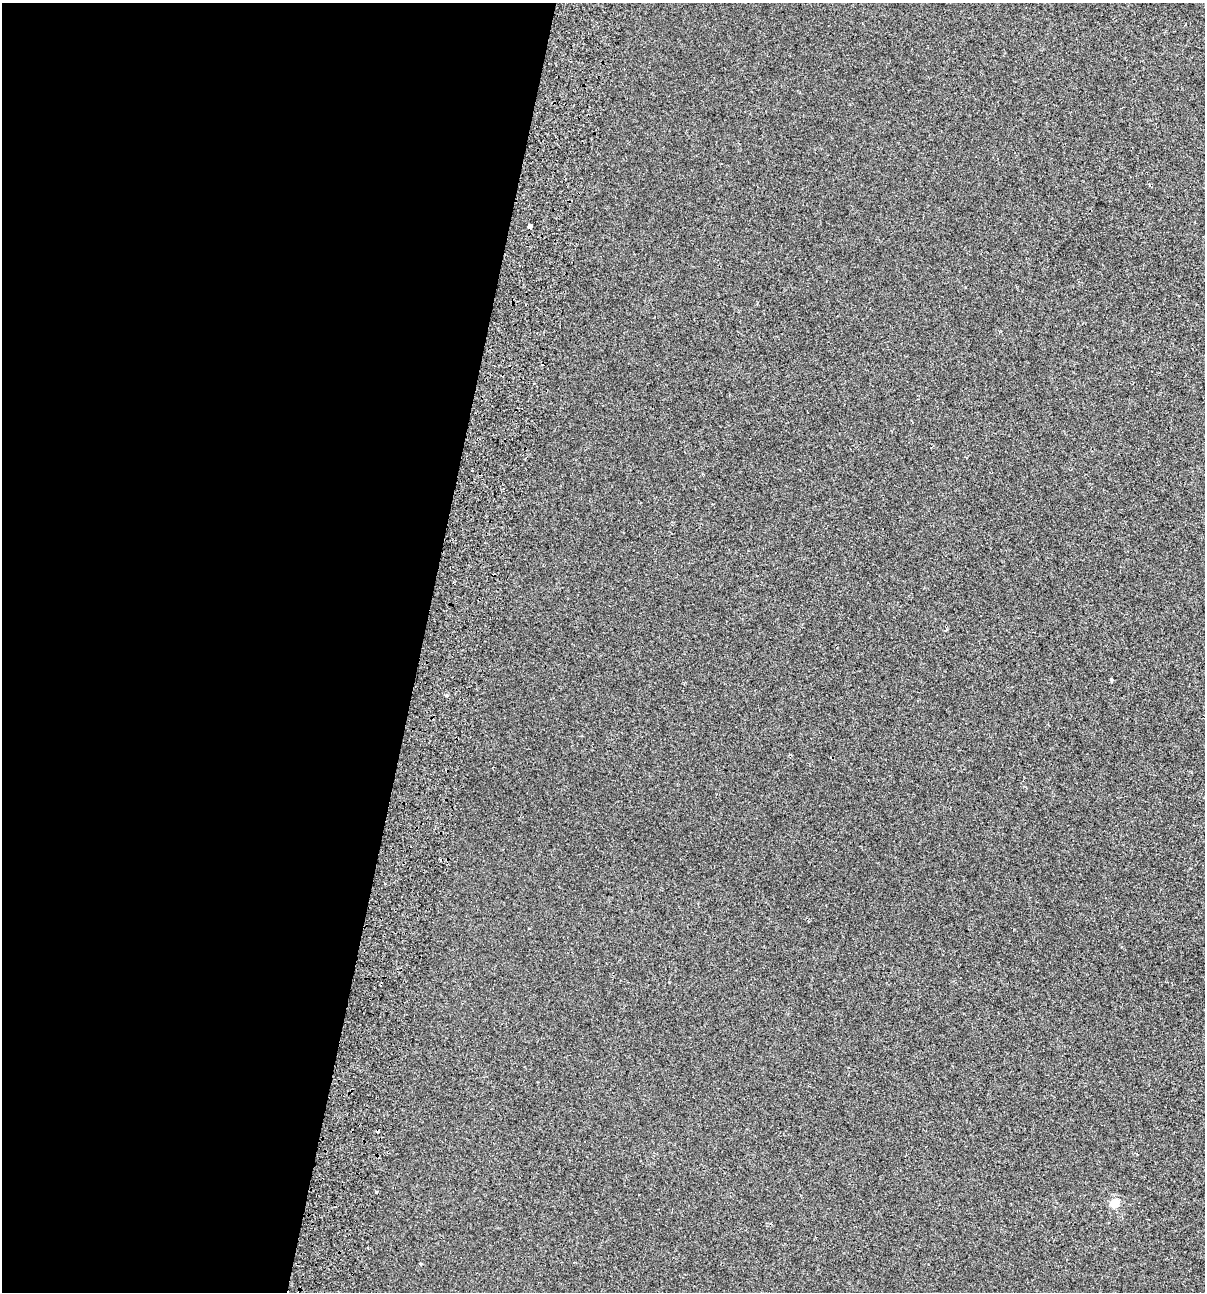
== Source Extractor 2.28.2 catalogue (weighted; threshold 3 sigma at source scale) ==
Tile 5 of 4 x 4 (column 1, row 2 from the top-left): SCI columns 390-1592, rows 2667-3956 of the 5531 x 5345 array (HDU 1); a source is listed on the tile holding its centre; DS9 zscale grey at full resolution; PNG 1207 x 1294 px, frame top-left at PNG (2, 3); no overlay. Shown black and unused: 35% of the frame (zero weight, under 2 of 3 exposures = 7% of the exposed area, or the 3 px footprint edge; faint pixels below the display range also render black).
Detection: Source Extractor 2.28.2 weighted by HDU 2 'WHT'; one run over the whole footprint, this tile lists its part. Background -4.89e-04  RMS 0.0045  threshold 0.0203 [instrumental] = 3 sigma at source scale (4.5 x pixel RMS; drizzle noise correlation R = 1.50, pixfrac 1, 0.0396/0.0396 arcsec/px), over >= 5 px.
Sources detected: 9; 3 cosmic-ray / hot-pixel residue — not listed; the other 6 listed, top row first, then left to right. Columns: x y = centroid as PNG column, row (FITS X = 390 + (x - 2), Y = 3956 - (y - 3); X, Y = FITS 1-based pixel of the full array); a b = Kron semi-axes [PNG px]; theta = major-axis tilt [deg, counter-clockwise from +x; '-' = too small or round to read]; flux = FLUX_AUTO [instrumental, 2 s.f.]
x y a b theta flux
530 226 3 3 - 15
1111 679 4 3 - 1.4
447 695 4 3 - 1.4
385 884 3 3 - 0.37
1114 1203 5 5 - 15
420 1264 4 4 - 0.41